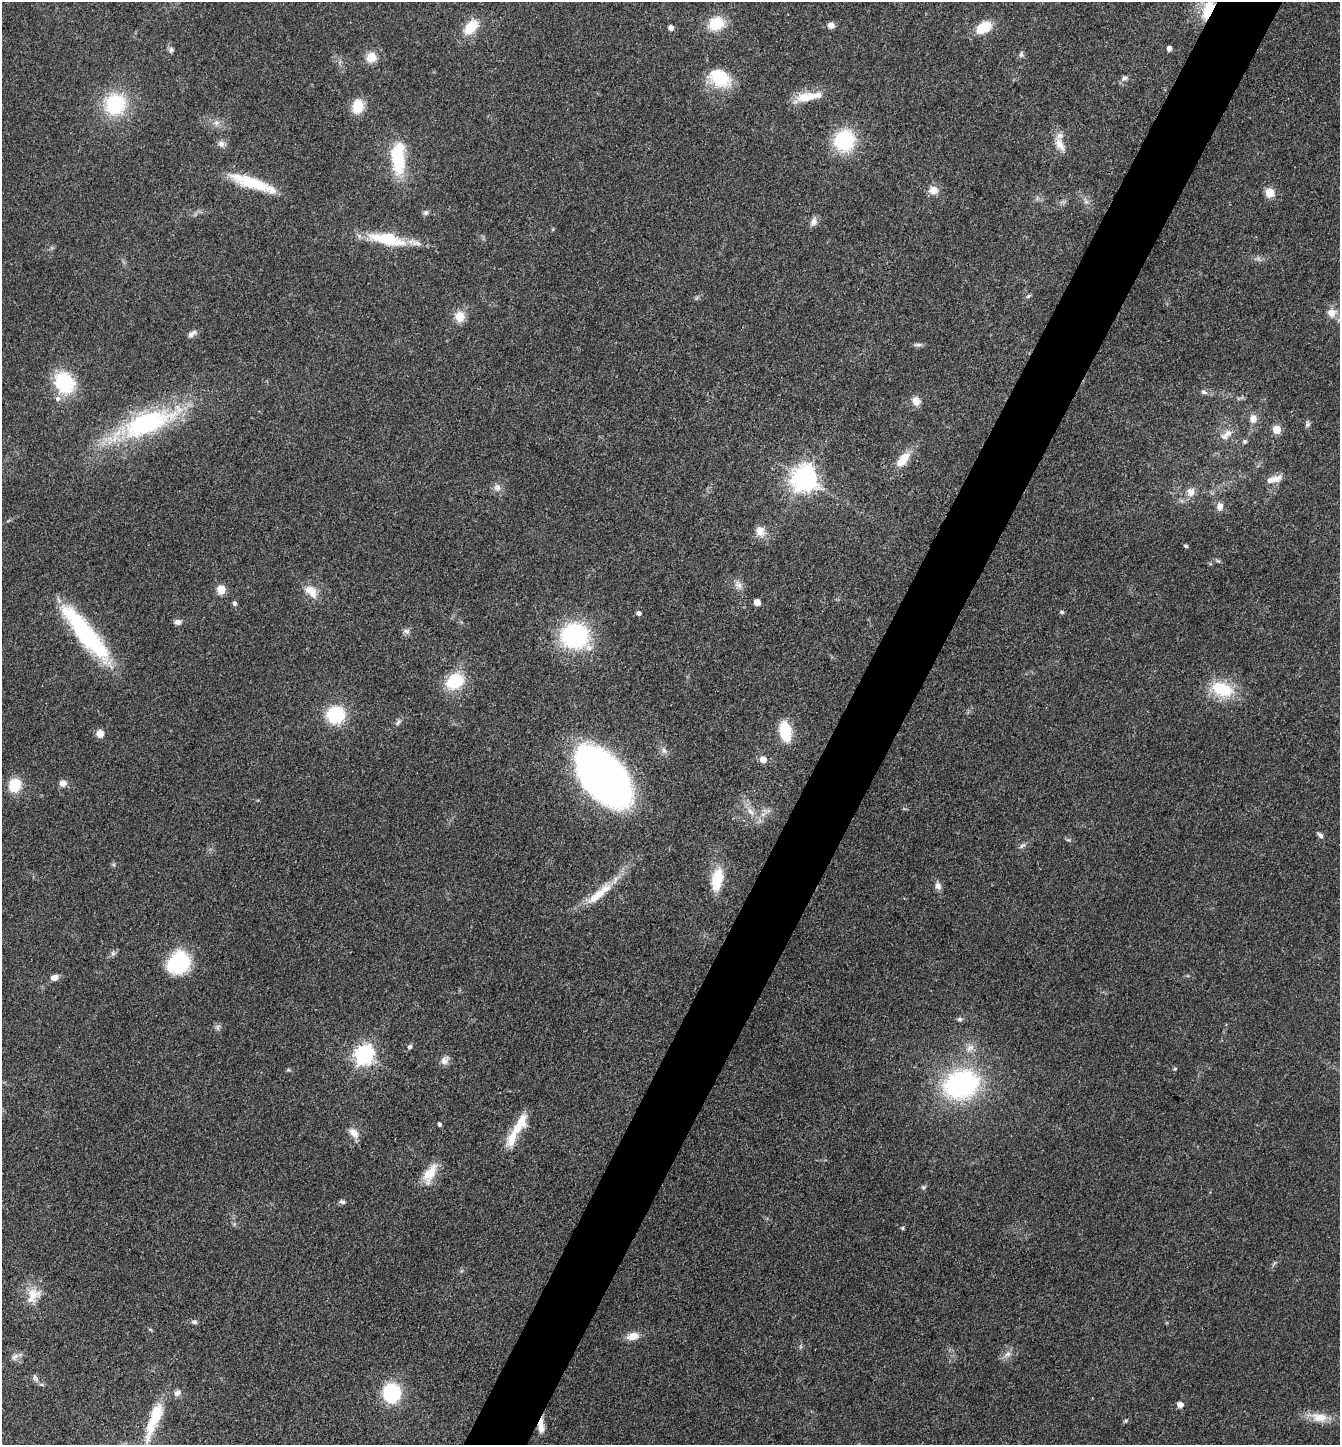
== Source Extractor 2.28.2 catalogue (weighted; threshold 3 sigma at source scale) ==
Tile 10 of 4 x 4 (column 2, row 3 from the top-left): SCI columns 1624-2961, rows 1446-2888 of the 5784 x 5775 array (HDU 1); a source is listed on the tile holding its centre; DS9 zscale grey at full resolution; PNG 1342 x 1447 px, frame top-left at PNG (2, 2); no overlay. Shown black and unused: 5% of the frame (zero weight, under 3 of 4 exposures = <1% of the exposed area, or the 3 px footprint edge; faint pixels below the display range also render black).
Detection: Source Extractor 2.28.2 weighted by HDU 2 'WHT'; one run over the whole footprint, this tile lists its part. Background 0.0999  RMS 0.006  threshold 0.027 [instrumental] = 3 sigma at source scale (4.5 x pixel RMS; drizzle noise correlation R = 1.50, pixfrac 1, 0.05/0.05 arcsec/px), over >= 5 px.
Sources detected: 127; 11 inside a brighter listed object's ellipse — not listed separately; the other 116 listed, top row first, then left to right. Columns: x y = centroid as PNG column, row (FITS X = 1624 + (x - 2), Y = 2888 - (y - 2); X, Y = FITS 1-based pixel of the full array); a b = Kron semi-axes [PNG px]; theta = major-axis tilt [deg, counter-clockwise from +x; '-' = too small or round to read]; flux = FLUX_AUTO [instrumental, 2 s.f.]
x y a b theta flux
1208 10 26 12 66 20
716 23 17 14 17 18
831 25 7 7 - 3.4
471 27 21 13 46 14
671 28 6 5 - 2.8
983 28 19 12 27 14
1169 48 5 4 - 2.9
171 50 8 7 - 1.7
1021 54 9 5 83 1.5
371 57 11 11 - 8.7
719 77 25 17 -30 27
1124 78 11 6 19 2
805 97 29 13 15 13
115 104 23 22 - 42
358 106 14 11 78 14
216 123 9 8 - 2.9
844 141 19 18 - 43
221 144 9 8 - 2.9
1060 144 22 10 -62 7.5
398 159 41 16 -89 31
252 183 46 15 -17 23
933 190 12 10 1 5.2
1270 193 5 5 - 25
1086 202 7 4 -1 1.4
426 213 7 6 - 1.7
814 221 12 8 74 3.1
387 239 44 13 -11 30
1258 258 7 6 - 1.7
1028 296 7 4 37 1
1331 313 13 11 -1 5.9
460 317 14 12 -81 7.6
192 334 13 6 35 2.7
918 345 13 5 -1 1.7
64 383 21 17 -57 40
1204 392 10 5 -19 1.8
916 401 10 9 - 5.7
1253 419 10 9 - 4.7
148 423 79 29 21 90
1307 424 9 6 68 1.6
1277 429 5 5 - 18
1227 433 13 10 35 5
1245 442 6 6 - 1.2
903 459 21 10 50 12
804 478 9 8 - 620
1274 479 23 8 16 6
497 487 12 10 89 3.4
1191 492 12 11 - 5.3
1220 506 10 8 90 4.2
760 531 13 11 -77 6.4
1186 546 4 4 - 1.2
1218 561 7 4 -2 1
738 585 13 9 -49 3.8
221 590 5 5 - 21
311 591 21 12 -44 8.2
757 602 5 5 - 6.6
234 603 6 6 - 1.2
1062 612 5 5 - 1.2
639 613 5 4 - 2.2
178 622 9 7 10 2.4
407 631 9 7 -18 2.1
86 634 73 17 -51 76
575 636 24 21 -19 82
455 681 20 15 34 25
1222 689 32 19 -19 25
335 715 14 13 - 40
398 722 10 6 56 1.7
785 731 12 7 -78 49
100 734 8 7 - 5.3
664 751 9 8 - 2.4
763 760 6 5 - 6.8
603 777 47 26 -46 480
63 783 8 8 - 3.8
15 785 10 9 - 24
751 812 14 7 -46 5
763 814 7 4 18 1.7
1320 835 9 5 -47 1.7
1068 840 7 4 -1 0.95
1022 845 10 5 41 1.8
114 865 6 4 -71 0.84
717 879 29 13 80 17
938 886 11 8 -70 3.2
597 896 29 10 40 13
113 953 8 6 89 1.5
178 963 23 19 47 48
54 978 8 6 16 4.1
960 1019 7 6 - 1.4
218 1027 9 6 77 1.8
410 1047 6 5 - 1.5
970 1048 13 9 26 4.6
364 1055 8 7 - 260
445 1060 13 10 56 3.6
1175 1069 5 4 - 0.78
288 1070 5 5 - 0.83
961 1084 30 24 18 120
439 1124 4 4 - 1.5
354 1133 15 8 -47 5.6
512 1139 26 11 68 11
430 1174 28 12 61 12
923 1187 6 5 - 1.1
342 1202 8 5 -13 1.6
902 1228 5 4 - 0.91
1274 1263 9 3 56 1.2
33 1295 23 17 56 12
194 1322 8 6 -14 1.7
150 1329 6 3 -20 0.72
633 1336 14 9 12 6.4
1007 1354 13 6 29 3.3
15 1357 12 7 45 2.6
35 1378 11 5 -73 1.9
177 1393 10 7 44 2.8
391 1393 16 14 -85 51
1180 1405 5 5 - 4.6
1319 1417 26 13 -10 10
1125 1421 5 5 - 0.8
540 1422 16 6 72 4.3
151 1427 53 14 74 23
Overlapping masked pixels (flux is a lower limit): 2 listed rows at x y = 1208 10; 540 1422
Isophote crosses this tile's border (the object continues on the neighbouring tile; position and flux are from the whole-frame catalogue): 1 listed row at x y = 1331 313